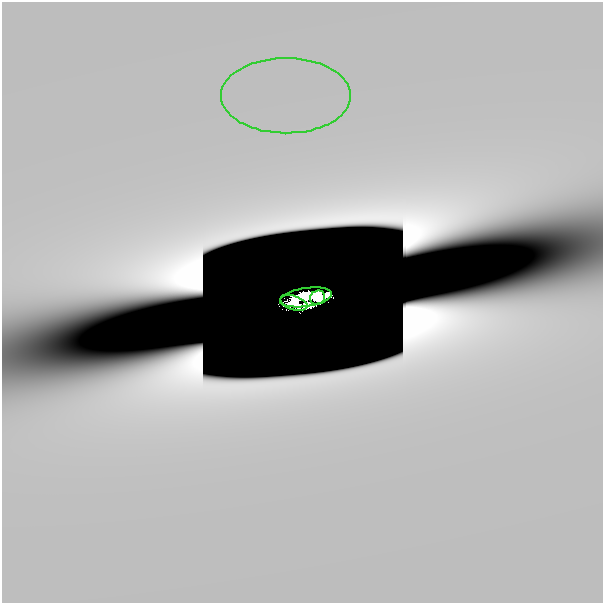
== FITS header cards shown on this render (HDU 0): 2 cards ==
NAXIS1  =                  601
NAXIS2  =                  601

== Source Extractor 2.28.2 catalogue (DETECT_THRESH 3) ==
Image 601 x 601 px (HDU 0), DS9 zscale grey, 1 PNG px = 1 image px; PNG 605 x 605 px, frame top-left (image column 1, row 601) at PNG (2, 2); each listed source drawn as its Kron ellipse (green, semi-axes under 4 px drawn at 4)
Background 5.86e-11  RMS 3.8e-11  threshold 1.13e-10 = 3 sigma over >= 5 px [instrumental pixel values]
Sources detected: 9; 5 with non-positive FLUX_AUTO (blend fragments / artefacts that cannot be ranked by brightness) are neither listed nor drawn; the other 4 listed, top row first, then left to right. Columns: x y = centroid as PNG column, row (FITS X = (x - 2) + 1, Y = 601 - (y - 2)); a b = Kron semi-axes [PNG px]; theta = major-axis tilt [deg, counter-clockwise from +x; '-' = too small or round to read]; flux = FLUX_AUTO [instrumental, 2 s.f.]
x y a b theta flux
286 96 65 37 0 6.7e-07
306 297 26 9 8 4.7e+00
317 298 8 7 - 1.2e+00
294 303 14 7 -18 1.7e+00
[5 non-positive-flux detections neither listed nor drawn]